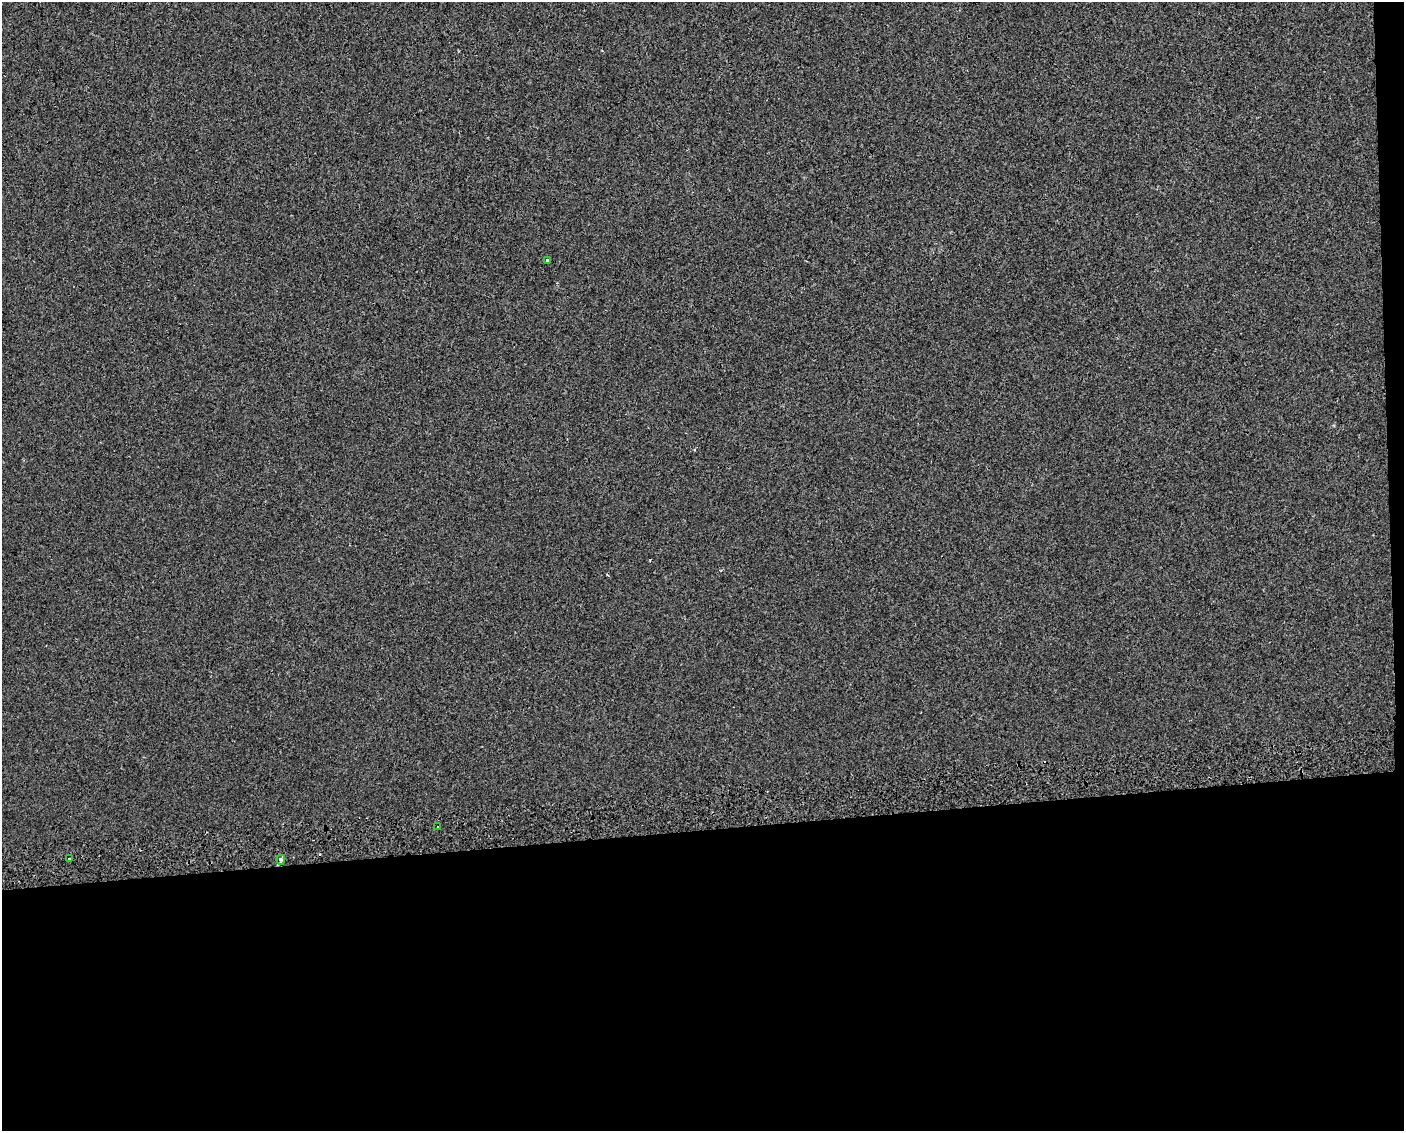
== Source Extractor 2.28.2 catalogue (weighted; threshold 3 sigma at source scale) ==
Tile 12 of 3 x 4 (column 3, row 4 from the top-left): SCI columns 2853-4254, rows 41-1169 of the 4261 x 4599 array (HDU 1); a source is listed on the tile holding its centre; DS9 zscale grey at full resolution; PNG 1406 x 1133 px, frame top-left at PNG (2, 2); each listed source drawn as its Kron ellipse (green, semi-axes under 4 px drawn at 4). Shown black and unused: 28% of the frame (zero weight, under 2 of 3 exposures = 2% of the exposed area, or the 3 px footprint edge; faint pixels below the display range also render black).
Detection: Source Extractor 2.28.2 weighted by HDU 2 'WHT'; one run over the whole footprint, this tile lists its part. Background 8.95e-05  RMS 0.0035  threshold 0.0157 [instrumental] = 3 sigma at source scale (4.5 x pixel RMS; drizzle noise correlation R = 1.50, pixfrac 1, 0.0396/0.0396 arcsec/px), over >= 5 px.
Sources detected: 4; all 4 listed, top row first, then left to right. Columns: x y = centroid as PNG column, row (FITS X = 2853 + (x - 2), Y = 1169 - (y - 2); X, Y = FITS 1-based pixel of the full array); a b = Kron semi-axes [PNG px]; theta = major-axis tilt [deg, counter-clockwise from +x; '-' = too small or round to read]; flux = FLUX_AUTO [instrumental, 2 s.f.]
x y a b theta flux
547 260 3 3 - 1.6
438 827 3 3 - 2.1
70 859 3 3 - 14
281 860 5 4 - 0.56